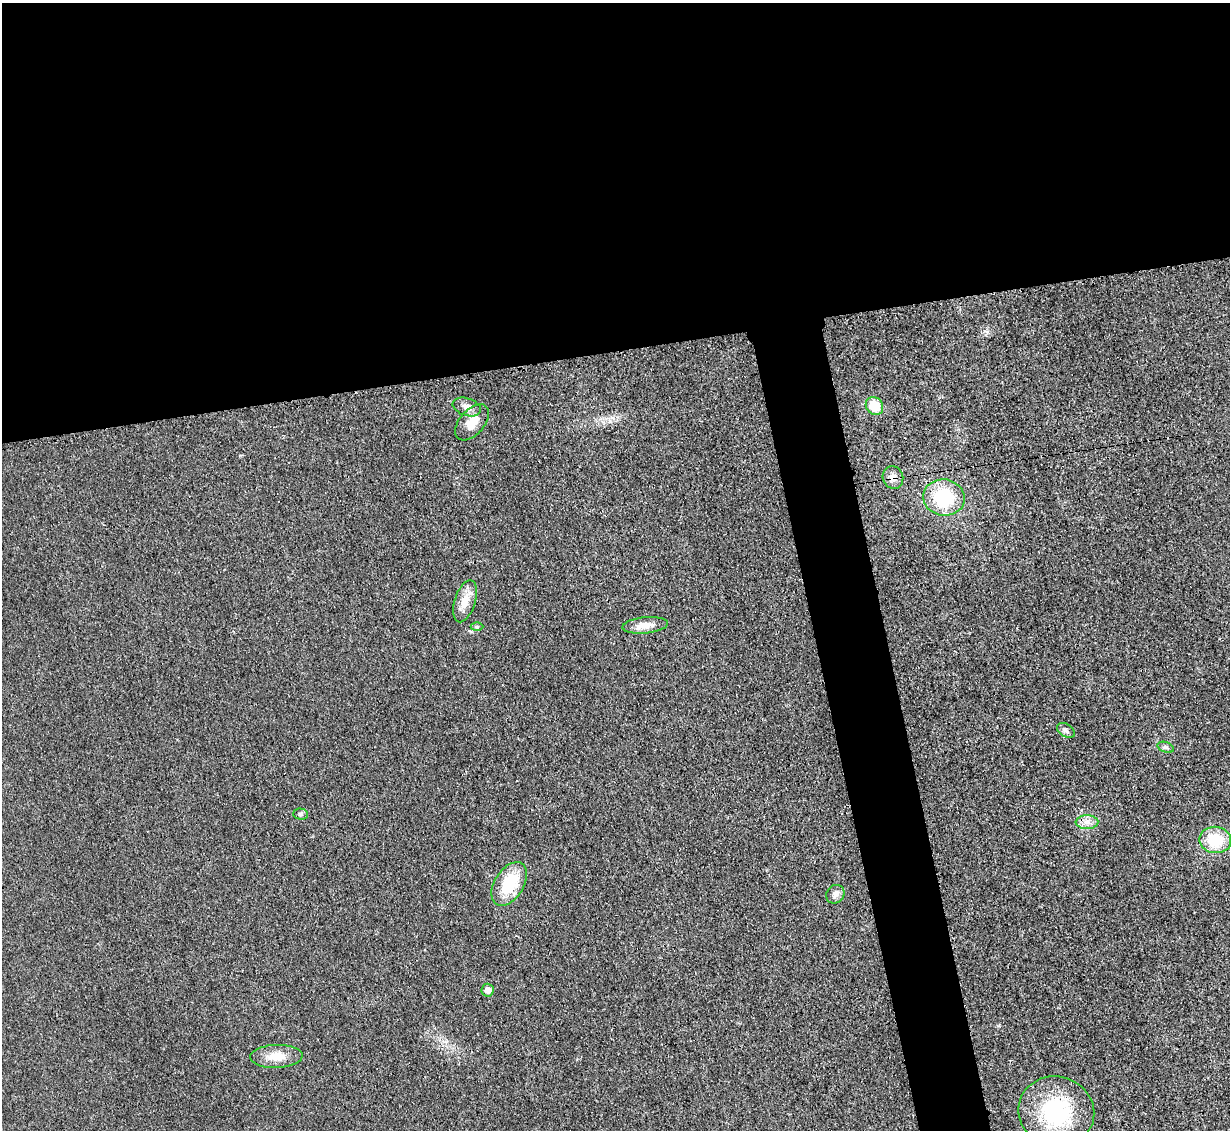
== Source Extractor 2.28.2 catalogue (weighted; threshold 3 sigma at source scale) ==
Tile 2 of 4 x 4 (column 2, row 1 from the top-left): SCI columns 1245-2472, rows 3648-4775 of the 4954 x 4926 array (HDU 1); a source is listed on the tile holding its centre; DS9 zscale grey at full resolution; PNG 1232 x 1132 px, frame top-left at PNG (2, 3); each listed source drawn as its Kron ellipse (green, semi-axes under 4 px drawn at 4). Shown black and unused: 35% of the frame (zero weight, under 3 of 4 exposures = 2% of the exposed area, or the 3 px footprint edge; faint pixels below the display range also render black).
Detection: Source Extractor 2.28.2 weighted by HDU 2 'WHT'; one run over the whole footprint, this tile lists its part. Background 0.021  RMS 0.0049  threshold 0.0221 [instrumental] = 3 sigma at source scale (4.5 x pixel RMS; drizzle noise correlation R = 1.50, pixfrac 1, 0.05/0.05 arcsec/px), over >= 5 px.
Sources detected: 18; all 18 listed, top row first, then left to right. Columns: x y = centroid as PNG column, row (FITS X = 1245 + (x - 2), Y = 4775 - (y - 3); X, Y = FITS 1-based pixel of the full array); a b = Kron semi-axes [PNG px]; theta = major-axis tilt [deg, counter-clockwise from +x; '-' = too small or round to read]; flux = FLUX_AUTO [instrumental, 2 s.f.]
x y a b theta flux
874 406 9 8 - 12
467 407 14 8 -18 3.3
472 422 21 12 49 6.7
893 478 11 10 - 3.2
944 498 21 18 -10 29
465 601 22 10 72 6.6
645 625 23 8 6 5.5
477 627 6 4 0 0.78
1066 730 10 6 -32 1.5
1166 747 8 5 -19 1.3
300 814 7 5 -2 1
1087 822 11 7 1 3
1215 840 16 13 -9 19
509 884 24 14 58 19
835 894 10 8 48 2.7
488 990 6 6 - 3.8
276 1056 26 11 2 7.9
1056 1112 38 35 -19 44
Overlapping masked pixels (flux is a lower limit): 1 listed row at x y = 893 478
Unlisted compact peaks at least as high as the median listed source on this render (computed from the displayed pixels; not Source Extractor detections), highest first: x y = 987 332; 998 1026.